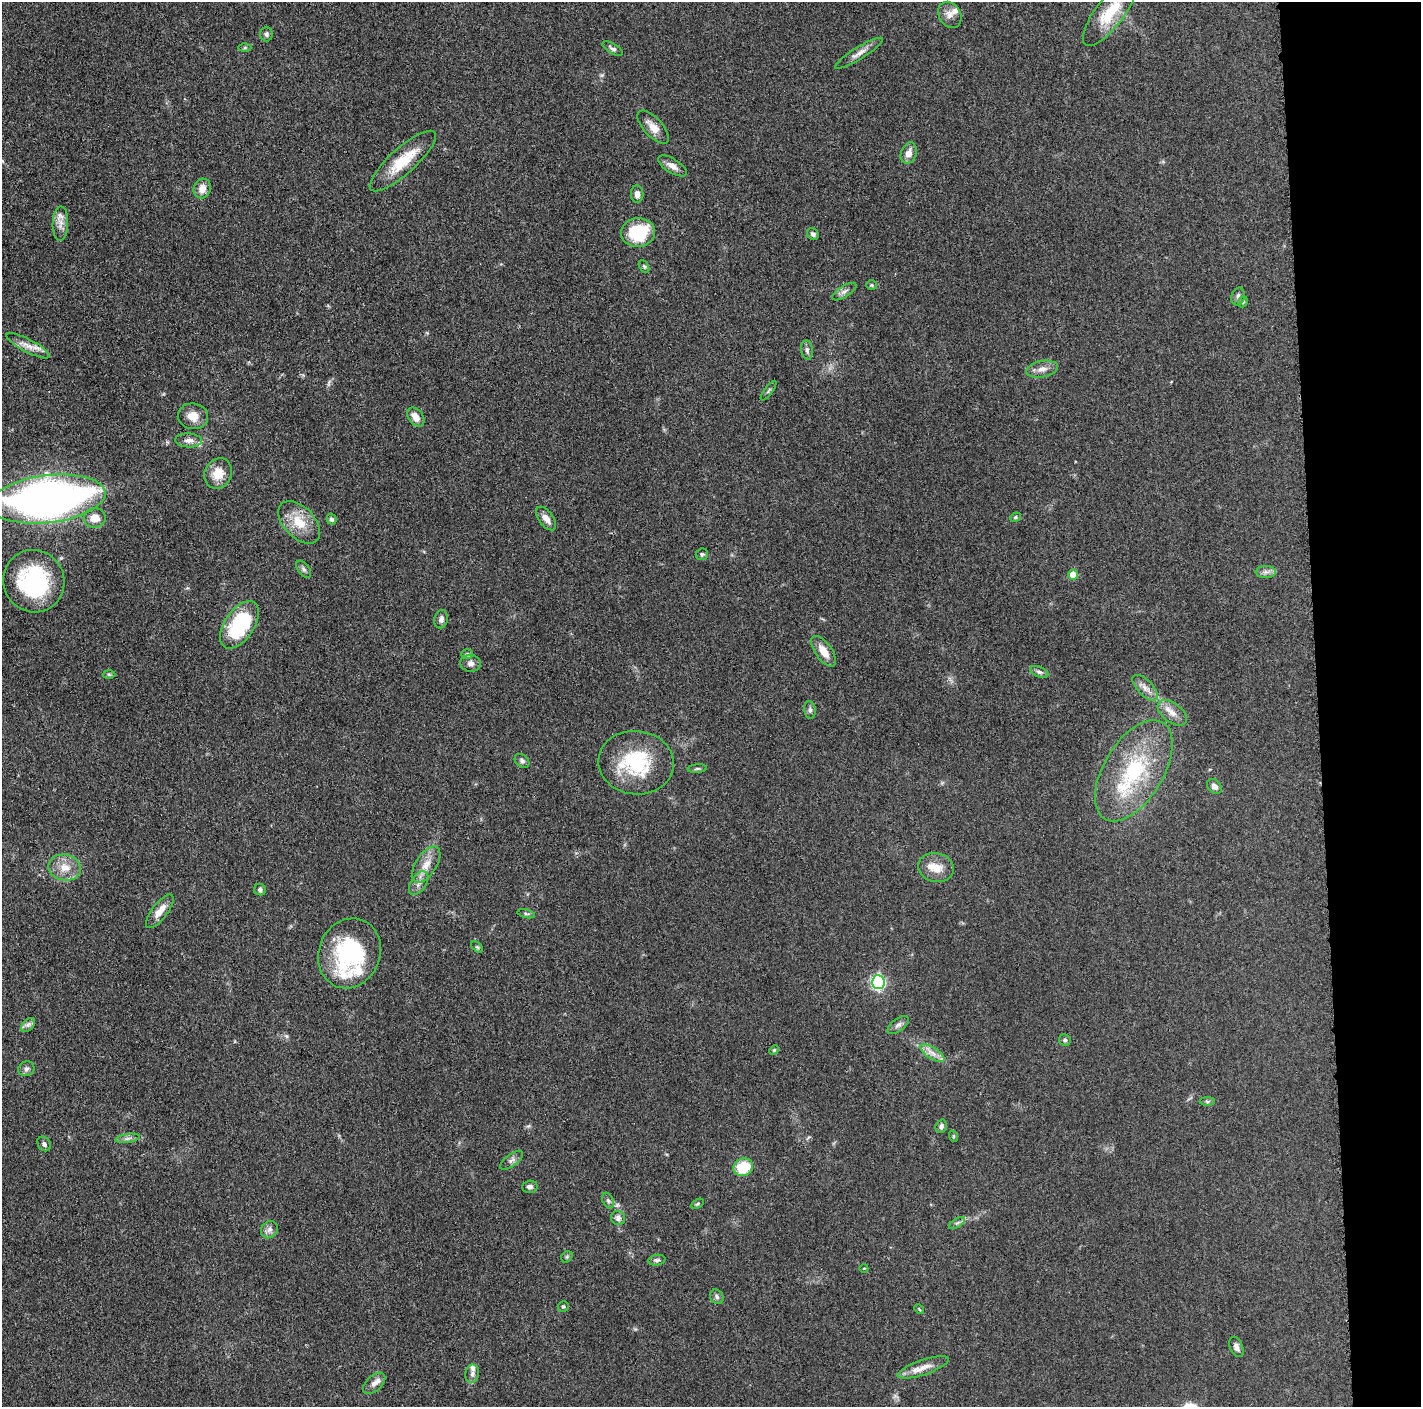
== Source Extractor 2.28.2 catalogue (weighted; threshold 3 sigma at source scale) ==
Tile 6 of 3 x 3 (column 3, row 2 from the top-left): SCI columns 2845-4263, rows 1422-2826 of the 4272 x 4249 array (HDU 1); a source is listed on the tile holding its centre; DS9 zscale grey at full resolution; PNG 1423 x 1409 px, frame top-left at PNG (2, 2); each listed source drawn as its Kron ellipse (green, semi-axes under 4 px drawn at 4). Shown black and unused: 7% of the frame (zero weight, under 3 of 5 exposures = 1% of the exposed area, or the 3 px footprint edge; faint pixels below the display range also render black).
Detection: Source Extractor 2.28.2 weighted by HDU 2 'WHT'; one run over the whole footprint, this tile lists its part. Background 0.0487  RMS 0.0052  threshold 0.0236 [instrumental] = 3 sigma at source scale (4.5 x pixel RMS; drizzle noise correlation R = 1.50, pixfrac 1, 0.05/0.05 arcsec/px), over >= 5 px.
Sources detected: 100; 1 inside a brighter object's white glare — neither listed nor drawn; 6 inside a brighter listed object's ellipse — not listed separately; the other 93 listed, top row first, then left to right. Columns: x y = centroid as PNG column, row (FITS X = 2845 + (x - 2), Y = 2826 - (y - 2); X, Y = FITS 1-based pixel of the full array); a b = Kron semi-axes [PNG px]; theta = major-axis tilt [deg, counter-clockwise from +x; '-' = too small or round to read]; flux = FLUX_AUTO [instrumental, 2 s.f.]
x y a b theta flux
1110 12 42 14 53 19
950 15 14 10 -57 3.7
266 34 7 6 - 1.3
245 48 6 4 1 0.73
613 49 11 5 -31 1.4
859 53 28 6 32 4
653 127 21 9 -48 5.5
909 153 11 7 71 4.2
403 161 43 13 42 18
672 166 16 7 -32 3.6
202 188 10 8 67 4.4
637 194 8 6 -87 2.7
60 224 17 8 89 4
638 233 17 14 6 30
813 234 6 5 - 1.3
644 266 7 4 -63 0.89
872 285 5 5 - 0.72
844 292 14 5 32 2.2
1238 296 9 6 76 1.8
1243 302 6 4 69 0.8
28 346 24 6 -28 4.9
807 350 9 6 -83 1.7
1042 369 16 8 11 3.7
768 391 12 3 54 0.85
193 416 15 13 -9 6.6
416 417 11 7 -54 4.5
188 440 13 7 -3 3
218 473 16 13 62 9
48 499 58 24 7 350
1015 517 5 4 - 0.77
95 518 11 9 5 6.3
331 519 5 5 - 1.7
546 519 13 7 -53 3.6
299 522 25 15 -46 12
702 554 6 5 - 1
304 569 10 5 -53 1.4
1266 572 10 6 0 2.1
1073 575 5 5 - 9.9
34 581 31 30 - 58
441 619 9 7 76 2.3
239 625 27 14 56 44
824 651 18 8 -55 6.5
467 654 5 5 - 0.9
470 663 10 8 -6 2.6
1039 672 9 5 -24 1.5
109 674 6 4 -2 0.72
1145 688 16 7 -45 3.7
810 710 8 5 -82 1.4
1172 713 17 9 -37 5
522 761 8 6 -41 1.5
636 763 38 31 -7 38
697 769 10 4 5 0.99
1134 771 56 29 59 50
1214 786 8 6 -46 2.4
426 865 20 10 57 6.9
65 867 16 13 -10 7.7
936 868 18 14 -11 7.6
419 883 13 7 57 3.2
260 890 6 5 - 1.2
160 911 20 7 52 5.7
526 914 9 3 -13 0.91
477 947 7 4 -44 0.74
349 953 36 30 68 52
878 982 7 6 - 110
28 1025 8 5 45 1.6
898 1025 12 6 38 2.1
1065 1040 6 6 - 1.2
774 1050 5 4 - 0.6
932 1053 14 5 -32 3.7
26 1069 8 7 - 1.6
1207 1101 8 4 -1 0.96
941 1126 7 5 70 1.5
953 1136 6 3 -72 0.49
128 1138 12 4 9 1.7
44 1144 8 6 -56 1.5
511 1160 14 6 37 2
743 1167 10 8 29 18
530 1187 7 6 - 1.7
608 1201 8 5 -64 1.3
697 1204 7 4 31 0.74
618 1218 7 6 - 2.5
957 1223 9 3 31 1.3
269 1230 9 8 - 2.4
567 1257 6 5 - 0.75
657 1260 8 5 9 1.2
864 1268 4 3 - 0.41
717 1297 7 6 - 1.4
563 1306 5 5 - 0.82
919 1309 5 4 - 0.61
1236 1347 10 6 -68 2.3
923 1367 27 7 19 5.6
472 1374 9 7 78 2.1
374 1383 13 7 43 3.2
Isophote crosses this tile's border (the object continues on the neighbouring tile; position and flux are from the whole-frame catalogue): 2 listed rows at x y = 1110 12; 48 499